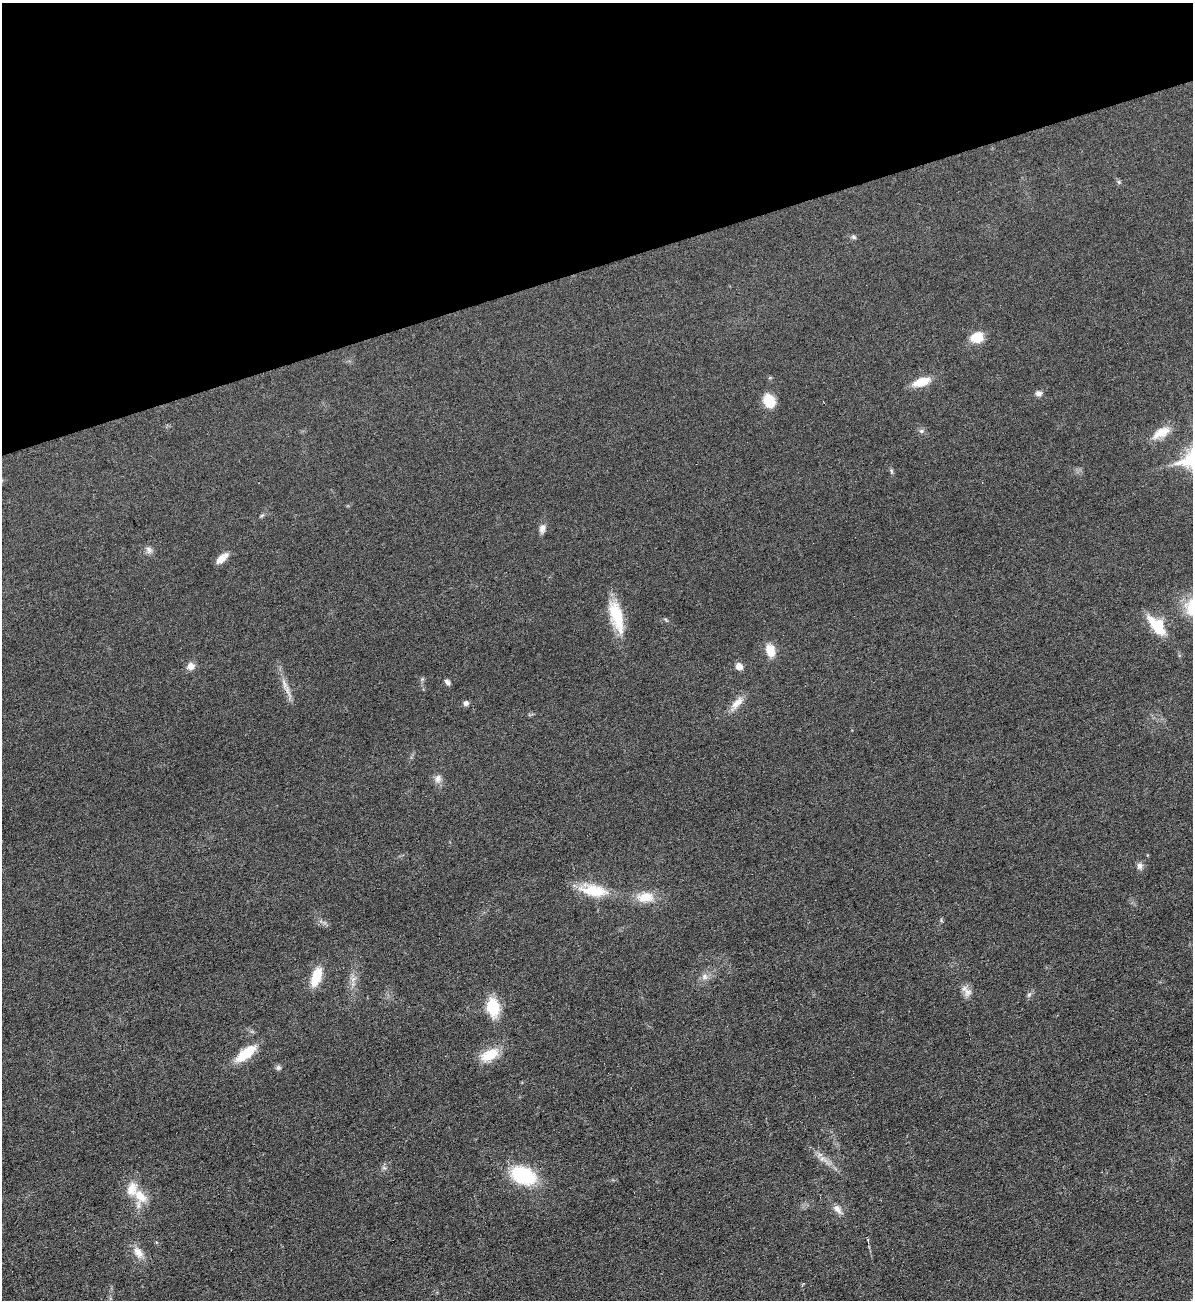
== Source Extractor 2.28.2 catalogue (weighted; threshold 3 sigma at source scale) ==
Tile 3 of 4 x 4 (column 3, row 1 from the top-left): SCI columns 2650-3840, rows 3894-5191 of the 5175 x 5193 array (HDU 1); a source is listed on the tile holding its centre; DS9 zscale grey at full resolution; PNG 1195 x 1302 px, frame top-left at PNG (2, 3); no overlay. Shown black and unused: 20% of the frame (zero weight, under 3 of 6 exposures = <1% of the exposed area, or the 3 px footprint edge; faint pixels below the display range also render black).
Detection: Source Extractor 2.28.2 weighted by HDU 2 'WHT'; one run over the whole footprint, this tile lists its part. Background 0.0232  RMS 0.0037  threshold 0.0151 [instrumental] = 3 sigma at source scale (4.09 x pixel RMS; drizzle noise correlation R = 1.36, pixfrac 0.8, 0.05/0.05 arcsec/px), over >= 5 px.
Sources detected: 44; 1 cosmic-ray / hot-pixel residue — not listed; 1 inside a brighter listed object's ellipse — not listed separately; the other 42 listed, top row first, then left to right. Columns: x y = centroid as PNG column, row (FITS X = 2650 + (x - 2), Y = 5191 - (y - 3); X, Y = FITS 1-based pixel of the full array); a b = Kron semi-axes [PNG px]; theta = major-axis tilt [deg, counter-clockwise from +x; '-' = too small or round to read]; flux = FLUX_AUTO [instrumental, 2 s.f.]
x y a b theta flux
1119 182 7 4 -71 0.51
854 237 8 5 -27 0.67
977 337 13 10 17 6.8
921 382 16 8 19 7.6
1038 393 9 7 -13 1.3
769 401 13 10 -65 8.7
921 431 7 6 - 0.8
1161 433 26 11 28 5.5
891 471 7 5 -61 0.56
262 515 8 4 35 0.6
542 529 12 8 82 1.7
149 550 11 8 -55 1.5
222 558 15 6 42 3.8
616 616 42 14 -75 13
1157 626 26 12 -50 10
770 650 17 11 -73 4.6
191 666 9 9 - 2.4
739 666 8 6 -44 2.7
422 679 5 5 - 0.5
447 682 8 5 -48 1
288 692 22 5 -65 2.6
466 703 7 6 - 1.1
737 703 25 9 49 3.7
438 779 12 9 79 1.9
1140 866 8 8 - 1.5
593 890 38 15 -11 11
645 897 24 13 4 6.5
316 977 22 10 70 8.2
704 977 9 8 - 1.7
353 979 9 6 30 1.4
967 992 13 11 -72 2.3
1029 995 7 5 45 0.74
493 1007 16 10 -81 15
246 1053 28 11 37 8.8
490 1055 27 13 28 7.8
278 1068 7 6 - 0.81
822 1159 8 6 44 1.2
384 1168 7 4 -18 0.62
523 1176 23 15 -21 24
140 1196 28 17 -86 7.8
837 1209 16 8 -48 2.3
138 1252 18 11 -56 3.7